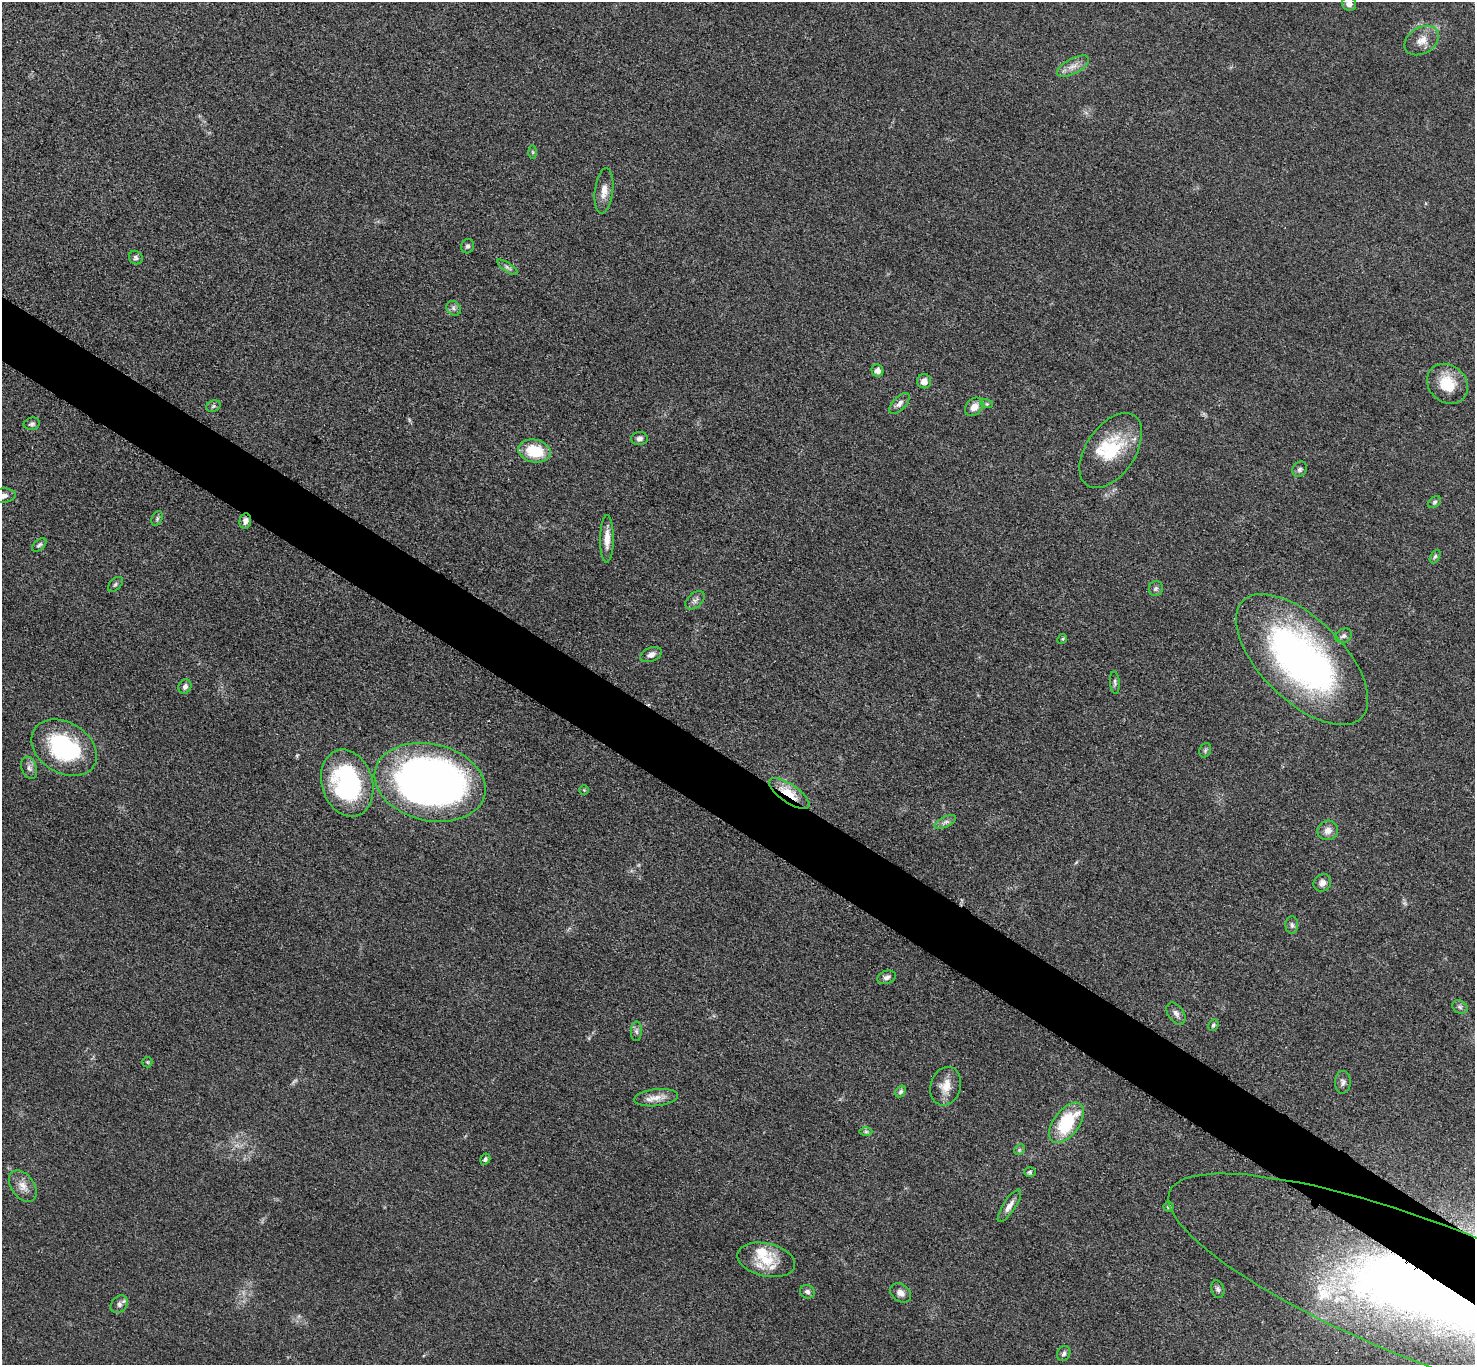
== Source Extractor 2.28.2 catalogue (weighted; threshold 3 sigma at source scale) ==
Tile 6 of 4 x 4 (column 2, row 2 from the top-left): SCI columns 1487-2959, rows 2889-4251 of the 5913 x 5919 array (HDU 1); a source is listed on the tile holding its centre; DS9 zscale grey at full resolution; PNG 1477 x 1367 px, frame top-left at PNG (2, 2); each listed source drawn as its Kron ellipse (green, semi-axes under 4 px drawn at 4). Shown black and unused: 5% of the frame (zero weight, under 3 of 5 exposures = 1% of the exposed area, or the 3 px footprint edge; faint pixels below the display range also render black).
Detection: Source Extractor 2.28.2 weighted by HDU 2 'WHT'; one run over the whole footprint, this tile lists its part. Background 0.0536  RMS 0.0058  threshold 0.0259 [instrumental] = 3 sigma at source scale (4.5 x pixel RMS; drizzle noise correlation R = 1.50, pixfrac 1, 0.05/0.05 arcsec/px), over >= 5 px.
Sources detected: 79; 1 too faint to see at this stretch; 1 inside a brighter object's white glare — neither listed nor drawn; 4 inside a brighter listed object's ellipse — not listed separately; the other 73 listed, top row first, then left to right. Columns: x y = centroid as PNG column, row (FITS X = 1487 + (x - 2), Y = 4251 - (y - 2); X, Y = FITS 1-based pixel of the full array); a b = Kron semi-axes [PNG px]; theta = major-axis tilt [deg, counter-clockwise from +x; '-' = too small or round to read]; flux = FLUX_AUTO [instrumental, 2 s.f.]
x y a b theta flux
1349 4 7 6 - 3
1422 40 18 13 32 7
1073 66 18 7 28 4.7
533 152 6 4 -89 0.83
604 191 23 9 83 5.8
467 246 7 6 - 1.4
136 257 7 6 - 1.6
507 267 12 4 -35 1.7
454 308 8 6 -47 1.8
877 370 6 5 - 2.9
924 381 7 7 - 5
1447 384 22 18 -42 17
899 404 13 6 46 2.7
987 404 6 4 -17 0.85
213 406 7 5 22 1.2
974 407 10 8 46 4.8
32 424 8 6 12 1.6
639 439 8 6 2 2.2
1111 450 42 24 56 30
535 451 16 11 -12 21
1299 469 8 6 60 1.6
2 496 13 7 5 3.9
1435 502 7 5 40 1.1
157 519 8 5 65 1.2
245 521 7 6 - 2.7
607 539 23 7 89 6.6
39 545 8 5 41 1.2
1435 556 7 4 62 1.1
115 584 9 5 46 1.4
1156 589 8 7 - 1.4
695 600 11 7 42 2.2
1343 636 9 6 25 1.9
1062 639 5 4 - 0.65
651 654 11 7 21 2.9
1302 659 83 41 -45 220
1115 683 11 5 -85 1.4
185 687 7 6 - 2
64 748 35 25 -31 65
1205 750 7 5 70 1.2
29 768 11 7 -71 2.6
430 782 56 38 -13 400
347 783 34 25 -73 83
584 790 5 5 - 0.61
789 794 24 9 -35 13
945 822 12 5 25 2.2
1328 830 10 9 - 4.1
1322 883 9 8 - 3.1
1292 925 8 6 -89 1.8
887 977 9 6 18 2.1
1460 1007 8 6 -28 1.5
1176 1013 12 7 -56 2.7
1213 1025 6 5 - 0.99
636 1031 10 5 87 1.7
147 1062 5 5 - 0.77
1343 1082 11 8 87 2.2
946 1086 19 15 72 8
901 1091 6 4 58 1.1
656 1098 22 8 6 6
1066 1123 23 12 54 35
866 1131 6 4 0 0.94
1019 1150 6 4 46 0.92
485 1159 6 4 60 1.1
1030 1172 6 5 - 1
23 1186 17 11 -54 6
1009 1206 19 6 56 4
1168 1207 5 5 - 0.95
766 1260 29 16 -13 17
1218 1289 9 6 -71 1.5
807 1292 7 6 - 1.9
900 1293 11 8 -35 3.4
1438 1296 288 69 -21 1000
119 1304 10 7 48 2.4
1064 1353 8 6 63 1.7
Overlapping masked pixels (flux is a lower limit): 3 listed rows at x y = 245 521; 789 794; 1438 1296
Isophote crosses this tile's border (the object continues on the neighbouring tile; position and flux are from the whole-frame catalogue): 3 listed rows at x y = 1349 4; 2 496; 1438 1296